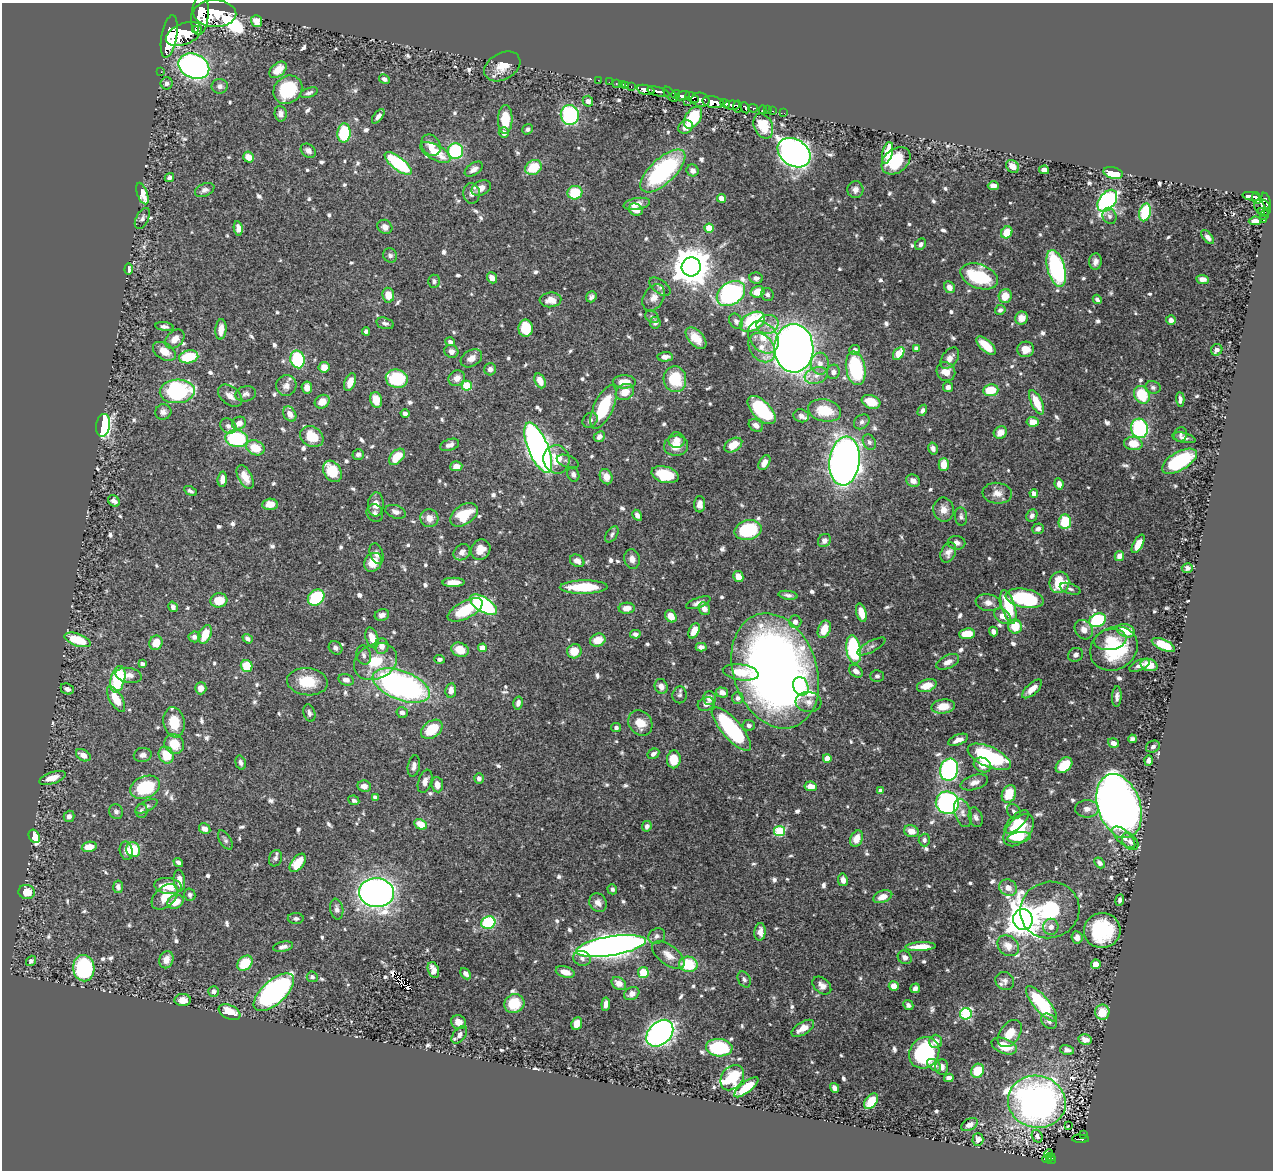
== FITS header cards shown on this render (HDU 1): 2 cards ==
NAXIS1  =                 1271
NAXIS2  =                 1168

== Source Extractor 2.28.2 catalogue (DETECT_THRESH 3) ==
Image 1271 x 1168 px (HDU 1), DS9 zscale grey, 1 PNG px = 1 image px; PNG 1275 x 1172 px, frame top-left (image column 1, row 1168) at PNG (2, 3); each listed source drawn as its Kron ellipse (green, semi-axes under 4 px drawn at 4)
Background 0.658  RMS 0.0091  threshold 0.0274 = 3 sigma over >= 5 px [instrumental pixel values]
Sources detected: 827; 1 with non-positive FLUX_AUTO (blend fragments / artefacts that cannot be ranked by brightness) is neither listed nor drawn; of the other 826, the 500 brightest by FLUX_AUTO listed and drawn (326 fainter detections omitted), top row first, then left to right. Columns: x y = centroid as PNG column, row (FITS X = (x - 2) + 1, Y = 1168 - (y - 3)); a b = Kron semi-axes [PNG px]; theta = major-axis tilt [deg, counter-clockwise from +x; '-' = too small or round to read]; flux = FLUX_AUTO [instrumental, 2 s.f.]
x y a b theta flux
215 14 21 13 -2 3200
200 15 20 8 84 3200
257 21 6 5 - 8.5
195 29 2 2 - 10000
184 34 19 10 22 2600
169 36 21 7 80 2600
194 66 16 12 -24 240
502 66 19 13 29 10
278 70 10 6 42 9.7
161 72 2 2 - 5.3
384 79 5 4 - 2.6
598 80 2 2 - 8.2
609 82 2 2 - 7.9
167 83 6 6 - 1.9
616 84 3 2 - 17
623 84 3 2 - 20
220 86 8 7 - 2.5
626 86 3 3 - 19
631 87 3 2 - 25
288 90 15 13 42 38
646 90 9 5 -15 860
658 92 11 4 -14 890
309 93 9 4 18 1.8
671 94 9 5 -47 140
676 95 5 3 - 74
682 96 8 4 14 430
692 97 7 3 -33 320
700 100 9 7 -11 480
588 101 5 5 - 2.9
687 102 2 2 - 4.9
713 102 11 5 -11 1700
725 104 5 3 - 270
732 105 8 4 -2 620
738 106 6 3 -86 330
745 108 6 4 -62 250
753 108 4 3 - 130
763 110 4 3 - 34
768 110 3 2 - 13
773 111 3 2 - 14
784 113 2 2 - 6.5
281 114 8 6 -81 3.1
570 115 10 9 - 66
378 116 8 4 51 2.9
693 118 12 7 56 26
505 119 14 7 88 15
763 126 13 9 -65 17
686 127 8 6 31 5.4
527 129 5 5 - 1.8
344 133 9 6 86 46
504 133 5 5 - 3.6
431 145 11 9 -57 5.6
308 151 8 6 -38 2.8
455 151 8 8 - 50
435 152 17 7 -29 15
794 153 18 13 -34 460
887 153 11 5 75 14
249 157 6 5 - 7.4
896 161 16 11 41 33
398 163 16 6 -38 56
1012 166 7 5 -42 6.5
533 167 9 7 29 17
474 169 10 6 35 3.2
693 170 6 5 - 3.6
1044 170 5 4 - 4.3
663 171 28 12 43 95
1113 173 10 6 -14 18
169 178 5 4 - 2.1
993 186 5 4 - 4.8
481 188 10 7 26 5.6
205 190 10 6 24 2.9
855 190 8 8 - 3.6
472 193 10 8 -87 3.8
575 193 7 7 - 20
142 194 11 5 -70 11
1251 196 9 3 -11 180
721 198 4 4 - 7.5
1257 198 6 3 -71 180
1107 201 12 8 51 140
1266 201 8 3 -75 310
637 204 13 6 9 5.7
1262 207 9 7 -46 220
636 210 7 5 -30 7.3
1261 211 4 3 - 67
1145 212 9 5 75 44
1264 215 5 3 - 48
1109 216 8 6 -70 2.2
142 218 11 6 63 2.3
1264 220 3 3 - 31
1255 221 6 4 6 3.5
385 227 8 7 - 3.9
238 228 7 4 -82 4
709 228 4 4 - 17
1007 232 6 5 - 14
1208 237 8 4 -51 2.9
921 244 6 5 - 2
390 255 7 6 - 2.3
1095 262 8 6 84 3.1
691 267 9 9 - 1800
1056 268 19 8 -75 93
129 269 5 4 - 2.2
979 276 19 12 -20 43
492 278 6 5 - 4.9
756 278 6 5 - 2.1
1202 279 6 4 -6 3.4
434 281 6 6 - 1.8
660 287 12 6 -37 2.5
949 287 6 5 - 3.6
758 292 7 5 17 11
731 293 15 11 35 110
388 295 7 6 - 9
767 295 7 6 - 1.8
1005 296 7 6 - 10
591 297 5 5 - 1.9
654 298 14 10 58 5.9
1097 299 5 3 - 1.9
550 300 11 7 5 6.6
1000 310 5 5 - 2
652 317 7 5 -30 1.7
1022 318 6 6 - 7.1
1171 320 5 5 - 3
736 321 8 6 -57 2.3
752 322 13 9 28 57
385 323 9 5 -14 2.2
655 323 6 5 - 2.2
767 324 11 9 19 5
164 326 9 4 -7 2.5
526 328 8 7 - 23
221 329 10 5 86 6.4
366 331 4 4 - 2.2
763 337 18 13 -50 13
696 338 13 7 -48 8.4
175 339 11 7 43 6.2
450 342 5 4 - 1.8
986 346 12 5 -44 13
762 348 16 11 -55 10
794 348 24 19 -89 660
916 348 4 4 - 2.2
1026 349 8 7 - 8.4
855 350 5 5 - 2.4
1217 350 6 5 - 2.5
164 351 12 8 -33 7.7
451 351 7 6 - 3.3
899 354 7 5 53 21
189 357 9 6 11 28
665 357 7 5 2 3.6
471 358 11 8 30 4.6
950 358 12 7 53 4.3
298 359 9 7 -73 51
820 364 11 9 -87 5.6
324 367 5 5 - 5.9
856 368 17 9 -80 54
490 369 6 6 - 2.7
833 372 7 6 - 2.6
946 372 10 9 - 7.3
816 375 12 8 17 4.4
457 378 8 7 - 4.7
397 379 11 9 -13 40
675 379 13 11 -77 24
540 381 8 5 -65 7.3
350 382 9 5 68 6.9
624 382 11 6 -1 8.4
286 386 10 10 - 4.7
467 386 5 5 - 30
307 387 6 5 - 4.8
948 387 5 5 - 2.7
1153 387 8 6 -16 1.8
991 390 8 6 7 18
177 391 17 12 4 75
625 392 10 7 29 8.1
246 394 10 7 13 2.5
1142 395 9 7 -61 26
230 396 14 9 -39 4.5
1180 399 7 4 -87 2.6
376 400 8 6 -75 8.7
322 402 8 6 30 7.3
871 402 9 6 -19 12
1037 402 13 5 -64 14
604 407 23 9 66 32
762 410 18 9 -45 58
824 410 17 11 -11 18
922 410 6 4 58 2.1
163 412 8 7 - 3
290 414 8 6 -58 5.3
405 414 4 4 - 2.8
801 416 8 6 -14 2.7
590 420 8 6 43 1.9
862 422 8 6 39 2
1032 422 6 5 - 7.8
239 423 7 6 - 4.8
103 425 11 7 82 110
756 425 8 6 -32 3.6
228 426 9 7 -34 3
1139 428 10 8 -76 77
1000 432 7 6 - 6.1
1180 434 8 6 70 1.9
312 437 12 9 -31 16
599 437 6 5 - 2.6
1184 438 12 5 -13 2.8
237 439 11 8 -7 62
677 440 8 8 - 6.3
869 442 8 6 -59 1.9
1133 443 9 6 -5 11
450 445 10 5 20 2.7
733 445 10 6 32 10
676 446 12 10 5 8.1
255 448 9 7 -22 14
538 448 27 10 -67 410
933 448 6 4 -76 3
358 454 5 5 - 2
397 457 9 6 46 14
556 459 14 13 - 13
568 461 11 6 -21 1.9
845 461 24 15 83 500
1179 461 19 9 30 49
764 463 8 5 60 5.4
944 465 6 5 - 11
456 466 6 5 - 4.9
332 471 11 8 -60 21
573 474 7 6 - 2.2
665 475 14 8 -15 23
245 477 13 7 -62 7.1
606 477 8 6 -65 5.7
222 479 7 5 86 4.8
913 481 7 6 - 4.4
1059 484 6 4 -80 3.4
190 491 7 4 -29 1.8
997 493 14 10 -6 5.8
1034 493 4 4 - 4.8
114 501 6 5 - 3.4
270 504 8 5 4 8.5
376 504 12 8 85 5.5
700 504 8 5 88 3.9
944 510 12 10 -80 5.4
396 512 11 6 -18 3.2
375 513 9 8 - 2.5
464 515 15 9 34 24
637 515 6 4 -59 3
1032 515 6 5 - 2.9
961 516 9 6 -84 2.1
429 518 9 9 - 5.5
1065 522 7 6 - 22
1038 529 6 5 - 2.1
748 530 14 9 14 38
612 534 9 5 58 1.7
824 541 7 6 - 3
956 543 9 7 -2 2.9
1138 544 10 5 61 8.7
481 550 10 9 - 6.2
462 552 9 7 43 3.7
948 553 10 7 65 3.5
377 554 10 6 -70 2.7
1119 556 5 4 - 4.8
632 559 10 8 -78 3.7
577 561 7 6 - 5.2
373 562 10 8 50 11
1187 568 5 5 - 2
738 577 5 5 - 7.8
453 582 11 4 1 7.8
1059 582 11 10 - 20
584 587 24 6 1 28
1070 589 11 5 -19 1.8
788 595 9 4 -8 2
316 598 9 7 43 46
1025 598 19 9 -10 51
219 600 8 7 - 14
698 603 13 5 20 3.3
988 603 13 8 -11 4.6
484 605 15 7 -33 110
173 607 5 4 - 2.4
1008 607 17 6 -74 30
627 608 8 5 4 5.1
704 609 6 5 - 3.7
465 610 19 8 27 26
861 613 9 5 -73 9.7
382 615 7 5 19 2.9
671 616 7 5 -56 7.1
1003 616 9 6 -39 5.7
1098 620 9 6 25 63
795 622 6 6 - 4.1
1015 627 7 6 - 16
824 629 9 6 68 9.8
1084 630 10 8 -53 4.9
694 631 8 5 65 7.6
993 631 5 4 - 2.6
1126 631 9 6 -20 16
205 634 10 6 66 13
635 634 5 4 - 2.2
967 634 8 5 5 13
194 637 6 5 - 2.7
372 638 10 6 -72 7.4
248 639 5 4 - 2.1
78 640 14 6 -19 23
598 640 8 6 22 11
1110 640 16 10 9 11
156 643 7 6 - 8.9
1163 645 12 5 -23 19
382 646 7 7 - 5
871 646 16 5 28 2.7
701 647 5 4 - 2.8
335 648 7 6 - 2
482 648 4 4 - 6.1
1114 649 25 21 31 49
460 650 9 7 -24 11
854 650 14 7 -80 75
574 651 7 7 - 10
364 655 10 7 -75 2.3
1076 655 8 6 26 2.8
439 659 5 4 - 1.8
376 662 22 17 27 22
948 662 12 6 25 3.9
142 664 4 4 - 2.5
1139 665 11 5 25 3
1149 665 8 6 -16 11
247 666 6 6 - 18
775 671 59 41 -71 610
856 671 7 5 -38 3.6
741 672 18 8 -8 13
129 675 13 7 -10 4.6
877 676 6 6 - 1.9
118 679 13 7 76 47
346 680 8 5 -13 3.6
307 682 20 13 -6 20
401 685 30 14 -21 190
661 686 7 6 - 4.2
801 686 9 7 -68 13
927 686 10 6 19 9.3
201 688 6 5 - 5
67 689 7 5 -24 2.4
1032 689 12 5 42 6.4
451 690 7 5 82 4.1
722 693 6 5 - 3.3
680 695 8 7 - 1.9
1117 696 10 4 87 2.6
709 698 6 6 - 3.8
738 698 6 5 - 2.2
116 699 14 6 -59 12
809 702 13 10 -6 4.7
518 703 6 4 76 2.7
706 704 8 6 20 3.4
943 707 11 7 8 9.9
309 713 9 5 -71 2.2
402 713 6 5 - 2.2
174 722 15 10 -80 13
640 723 13 11 -53 10
749 725 6 5 - 2.1
616 728 5 4 - 2
432 729 12 8 36 22
731 729 28 9 -49 74
1132 739 4 4 - 1.9
958 740 10 5 21 5.1
1113 743 5 4 - 3.8
174 744 10 9 - 13
1153 747 7 5 26 2.1
653 754 6 4 28 2.2
83 755 8 5 -32 5
143 755 9 7 9 2.9
166 755 9 7 -66 16
989 757 23 10 -24 69
827 758 4 4 - 7.4
674 759 9 7 87 15
1149 760 5 4 - 2.5
241 763 7 5 -74 2
982 765 9 7 -25 6.6
1064 765 9 6 40 19
414 766 11 6 79 2.6
949 770 11 9 76 140
52 778 14 6 18 6.4
479 778 5 4 - 2.2
425 781 12 6 71 3.6
974 782 14 7 17 4.1
437 785 7 5 -82 5.5
364 786 7 5 -10 4
811 786 6 5 - 5.9
145 787 15 11 21 34
880 791 4 4 - 3
1009 794 9 7 67 15
375 797 4 3 - 2.5
354 800 5 4 - 1.8
947 803 11 11 - 150
147 806 12 5 27 1.9
1119 806 33 21 -71 730
1087 809 12 8 0 4.1
141 811 7 6 - 1.8
1014 811 8 6 -51 2.2
116 812 7 7 - 2
963 813 14 8 -72 4
69 816 5 5 - 2.6
976 817 10 6 -72 2.3
1017 822 15 6 43 6.6
421 824 7 5 -28 8.7
647 826 5 4 - 2.4
205 829 6 5 - 4.3
1019 830 19 11 48 33
779 831 5 5 - 43
911 831 7 6 - 6.6
34 836 7 5 -60 14
1019 837 12 5 6 5.5
1124 837 14 6 -42 4.7
856 839 8 6 67 8.5
225 840 11 5 -59 1.8
924 840 6 5 - 1.9
1130 842 10 6 -47 2.3
89 847 7 5 11 9.1
133 850 7 7 - 27
126 851 9 6 -79 3.5
276 858 8 6 70 2.1
178 862 5 4 - 2.5
298 863 10 6 52 15
1100 863 6 4 -49 2.4
843 880 6 5 - 3.6
179 881 11 5 -83 5.9
168 886 14 8 -7 13
118 887 6 5 - 2.4
1008 888 9 8 - 5.9
612 889 5 5 - 1.8
27 892 8 7 - 12
376 893 17 14 -6 420
190 895 6 5 - 1.9
165 897 15 10 43 10
883 897 10 6 21 6.3
1120 900 6 4 82 1.8
176 902 8 6 28 8.7
598 903 10 8 -56 4.1
337 909 10 6 -80 2.9
1050 910 30 28 22 45
296 918 8 5 0 1.9
1023 920 10 9 - 1200
488 923 7 6 - 50
1051 927 8 7 - 3.5
1102 930 18 17 - 52
760 932 9 5 86 4.1
657 936 9 7 32 2.7
1077 937 6 5 - 3
611 946 35 9 9 700
1008 946 12 9 -43 6.7
283 947 10 5 11 3.4
921 947 15 4 3 9.4
668 955 19 9 -38 7.4
905 957 7 6 - 3.1
582 958 9 7 -16 2.6
166 960 9 7 68 5.4
31 961 5 4 - 2
245 963 8 6 45 23
688 964 9 7 -10 27
1096 964 5 4 - 6
84 968 13 10 -87 76
433 970 8 5 -73 4.7
565 972 10 5 -17 6
643 972 5 5 - 18
466 974 6 4 -49 3.1
312 977 5 5 - 2.1
744 979 8 6 -61 2
1005 981 10 8 -36 2.8
619 983 8 6 -34 5
822 985 11 7 -42 4
894 986 5 5 - 6.3
915 988 5 4 - 2.6
214 991 5 5 - 3.2
274 992 25 11 42 200
632 994 8 6 28 3.4
183 1000 8 6 2 5.5
514 1004 10 9 - 19
606 1004 6 4 83 3.3
1041 1004 22 7 -50 58
908 1005 5 4 - 2.3
229 1012 11 7 -24 14
1102 1012 8 7 - 13
966 1014 6 5 - 65
1049 1021 9 6 -45 2.4
459 1022 8 7 - 4.8
577 1024 6 5 - 6.8
803 1028 13 6 32 8.6
660 1033 15 11 44 280
1010 1034 15 9 54 10
459 1035 10 6 52 3.4
1085 1040 6 5 - 4.6
936 1041 7 6 - 4.5
1004 1046 13 7 -22 13
719 1048 13 8 -4 51
1067 1050 7 5 -12 2.3
924 1053 16 14 55 54
934 1065 8 5 -38 3
942 1067 8 6 87 2.7
978 1071 7 6 - 18
732 1078 14 10 53 46
949 1078 5 4 - 3.4
746 1087 14 5 38 16
835 1088 5 4 - 4.2
871 1101 9 5 53 15
1037 1102 29 26 -13 280
969 1125 9 5 29 3.8
1068 1126 3 2 - 3
1084 1134 3 2 - 12
1037 1136 6 5 - 1.8
978 1139 6 5 - 3.4
1080 1139 8 4 -3 93
1049 1154 4 3 - 14
1050 1157 5 3 - 37
1047 1159 4 2 - 22
1051 1160 5 3 - 56
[326 fainter detections neither listed nor drawn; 1 non-positive-flux detection neither listed nor drawn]